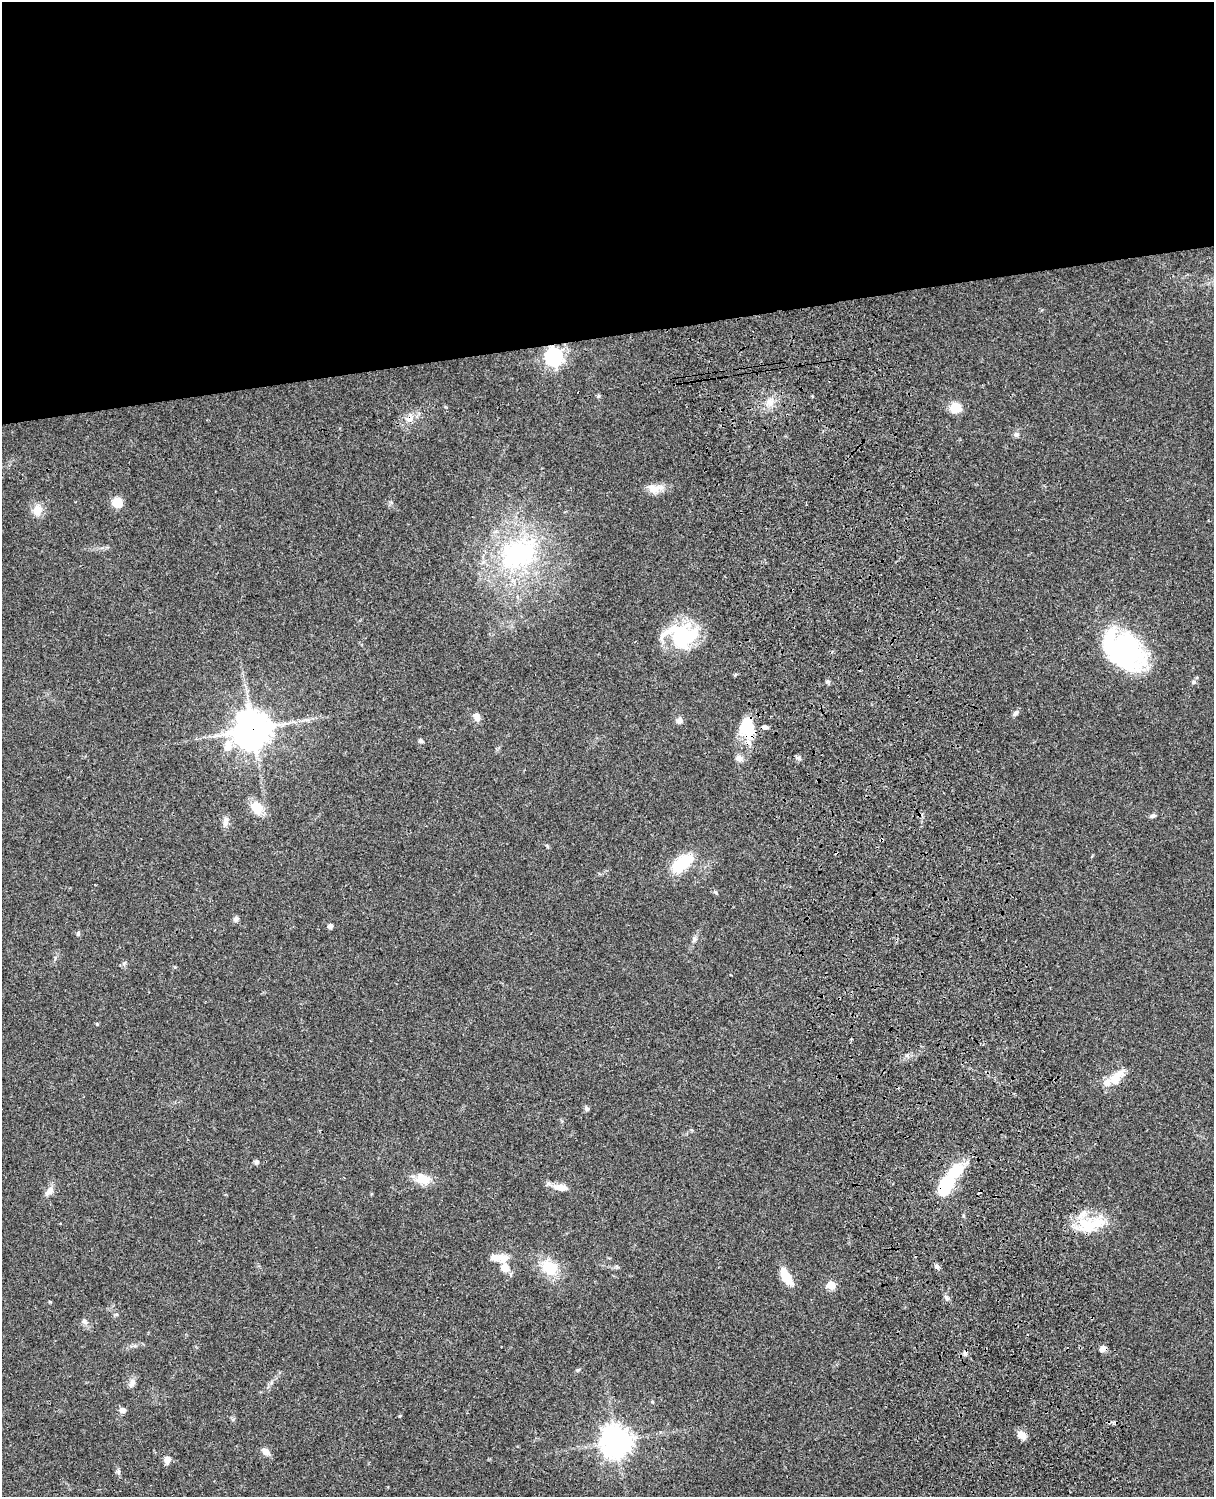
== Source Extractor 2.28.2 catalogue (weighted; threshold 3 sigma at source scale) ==
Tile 2 of 4 x 3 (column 2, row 1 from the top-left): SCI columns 1333-2544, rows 3269-4763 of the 5087 x 4929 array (HDU 1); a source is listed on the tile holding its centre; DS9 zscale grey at full resolution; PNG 1216 x 1499 px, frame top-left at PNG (2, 2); no overlay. Shown black and unused: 23% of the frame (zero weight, under 3 of 4 exposures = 6% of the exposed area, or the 3 px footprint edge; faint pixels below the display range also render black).
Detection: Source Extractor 2.28.2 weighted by HDU 2 'WHT'; one run over the whole footprint, this tile lists its part. Background 0.0756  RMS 0.0057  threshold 0.0257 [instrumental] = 3 sigma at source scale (4.5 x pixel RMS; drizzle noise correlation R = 1.50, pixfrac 1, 0.05/0.05 arcsec/px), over >= 5 px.
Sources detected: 65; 2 cosmic-ray / hot-pixel residue — not listed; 4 inside a brighter listed object's ellipse — not listed separately; the other 59 listed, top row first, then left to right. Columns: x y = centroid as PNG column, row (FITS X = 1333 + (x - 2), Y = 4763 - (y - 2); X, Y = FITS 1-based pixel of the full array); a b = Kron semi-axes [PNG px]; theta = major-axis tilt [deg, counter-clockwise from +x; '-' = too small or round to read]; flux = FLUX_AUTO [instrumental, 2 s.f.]
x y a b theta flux
554 356 7 7 - 220
770 402 12 6 -72 3.2
956 407 6 5 - 23
410 418 10 8 66 3.4
1016 434 8 6 18 1.6
656 489 23 9 19 6
117 503 9 9 - 9.6
37 510 8 7 - 9.3
519 554 60 40 29 86
683 637 33 26 24 40
1123 650 48 32 -41 86
827 681 7 3 9 0.85
1193 682 6 5 - 1.1
1015 713 9 5 51 1.5
477 717 10 7 -73 3.2
679 720 8 7 - 2.5
765 727 8 4 -2 1.7
747 728 24 18 -80 20
252 729 12 12 - 1000
421 741 6 5 - 0.97
227 746 17 11 79 6.7
798 757 8 4 -8 1.1
739 758 8 7 - 2.9
257 808 17 13 -60 9.6
1153 815 8 5 27 1.3
226 822 15 7 80 2.7
682 863 30 14 39 21
715 892 5 5 - 0.81
236 919 7 6 - 1.8
330 926 5 4 - 2.3
78 933 6 5 - 0.92
694 939 8 5 70 1.4
1116 1077 25 12 46 9.7
587 1109 7 6 - 1.1
256 1162 6 5 - 1.2
423 1179 20 13 -11 8.4
945 1186 20 11 67 27
560 1187 21 8 -9 5.2
49 1191 13 8 47 3.6
1090 1225 41 18 12 22
499 1258 24 8 -4 6.2
937 1267 8 5 -49 1.4
505 1268 10 9 - 6.2
549 1268 24 18 -36 15
786 1276 19 8 -59 13
831 1285 5 5 - 14
947 1298 8 6 -45 1.6
84 1321 7 6 - 1.5
1102 1349 8 7 - 2.1
965 1354 7 5 -88 1.4
578 1370 7 4 43 0.78
132 1383 12 7 67 2.7
652 1402 5 4 - 0.71
122 1410 8 6 -18 2.2
1022 1435 10 8 -36 4.6
616 1441 10 10 - 680
266 1452 10 7 -47 3.4
167 1460 8 7 - 3.8
118 1472 8 5 -71 1.2
Overlapping masked pixels (flux is a lower limit): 5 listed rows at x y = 554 356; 410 418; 747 728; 252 729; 945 1186
Unlisted compact peaks at least as high as the median listed source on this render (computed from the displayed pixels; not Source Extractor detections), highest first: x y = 97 1024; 50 1302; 399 1416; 547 846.